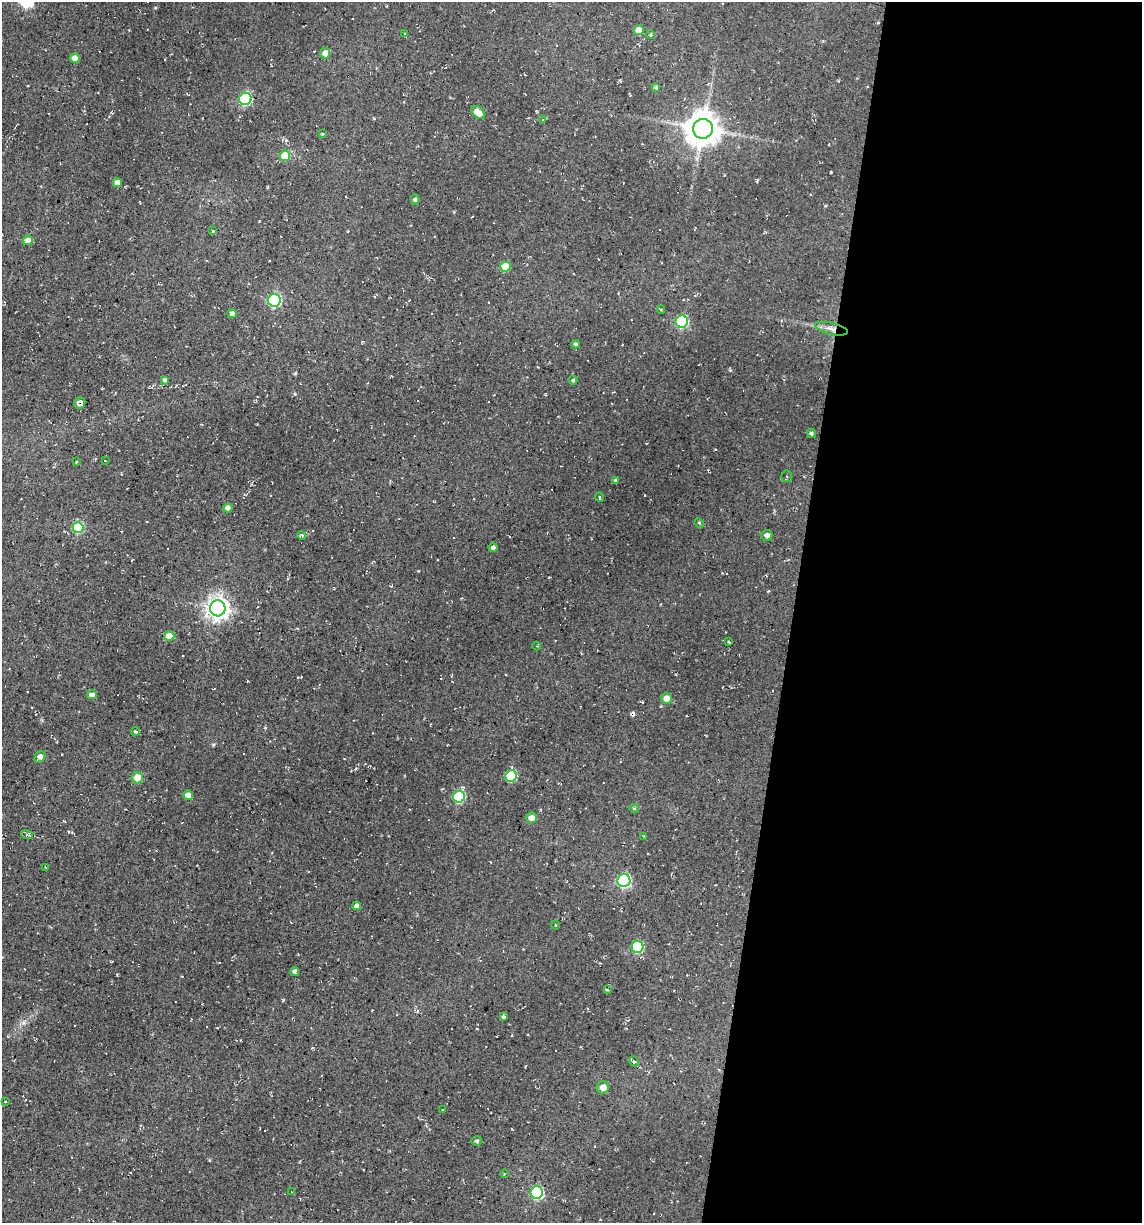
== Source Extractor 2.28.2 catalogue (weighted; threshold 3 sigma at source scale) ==
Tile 12 of 4 x 4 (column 4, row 3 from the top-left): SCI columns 3652-4791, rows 1222-2442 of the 4904 x 4884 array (HDU 1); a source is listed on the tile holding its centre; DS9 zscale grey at full resolution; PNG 1144 x 1225 px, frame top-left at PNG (2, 2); each listed source drawn as its Kron ellipse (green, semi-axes under 4 px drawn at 4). Shown black and unused: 31% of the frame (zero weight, under 2 of 3 exposures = <1% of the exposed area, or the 3 px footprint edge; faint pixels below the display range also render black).
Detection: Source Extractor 2.28.2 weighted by HDU 2 'WHT'; one run over the whole footprint, this tile lists its part. Background 0.136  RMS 0.014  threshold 0.0627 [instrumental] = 3 sigma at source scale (4.5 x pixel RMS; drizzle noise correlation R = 1.50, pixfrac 1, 0.05/0.05 arcsec/px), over >= 5 px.
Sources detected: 85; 15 cosmic-ray / hot-pixel residue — neither listed nor drawn; the other 70 listed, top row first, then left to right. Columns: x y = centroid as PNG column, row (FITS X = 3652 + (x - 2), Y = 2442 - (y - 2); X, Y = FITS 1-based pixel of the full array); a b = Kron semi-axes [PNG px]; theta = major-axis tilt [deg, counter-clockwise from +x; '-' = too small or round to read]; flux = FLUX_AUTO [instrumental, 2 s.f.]
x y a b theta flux
639 30 5 5 - 22
405 34 4 3 - 1.8
651 35 3 3 - 1.6
325 53 5 5 - 9.3
75 58 5 5 - 8.1
656 88 4 4 - 2
245 99 6 6 - 150
478 112 7 5 -40 20
543 119 3 2 - 1.2
703 129 10 9 - 2900
322 133 3 3 - 1.4
285 156 5 5 - 37
117 183 5 4 - 7.6
415 200 5 4 - 2.5
213 231 3 3 - 2.8
28 240 5 4 - 11
505 267 5 5 - 36
274 300 6 6 - 180
661 309 4 3 - 1.2
232 314 4 4 - 4.7
682 321 6 6 - 120
831 329 17 6 -13 9.4
576 344 4 3 - 2.1
165 380 4 4 - 3.9
573 380 4 4 - 2.2
80 403 6 5 - 5.3
811 433 5 4 - 2.4
105 461 3 2 - 0.88
76 462 3 2 - 0.93
787 476 6 5 - 2.7
615 480 4 3 - 1.5
600 497 5 3 - 1.2
228 508 4 4 - 8.1
699 523 5 4 - 1.4
78 528 5 5 - 63
302 535 4 3 - 2.5
767 535 5 5 - 4.6
493 548 4 4 - 3.6
218 608 8 7 - 960
169 636 5 5 - 17
729 642 3 3 - 1.3
537 646 4 3 - 1.1
92 695 5 4 - 6.4
666 698 5 5 - 11
136 731 4 3 - 2.9
40 757 6 5 - 7.3
511 776 6 5 - 89
137 777 6 6 - 19
188 795 5 4 - 8.2
459 797 6 6 - 120
634 808 5 4 - 1.6
531 818 5 5 - 11
27 835 6 4 -17 2.1
644 836 4 4 - 1.1
45 867 4 2 - 1.3
624 881 6 6 - 200
357 906 4 4 - 6
555 925 4 3 - 0.95
637 947 6 6 - 120
295 971 4 3 - 4.7
607 990 4 3 - 1.9
503 1017 4 4 - 3.2
634 1061 5 4 - 2.5
603 1087 6 6 - 12
5 1102 4 2 - 0.87
443 1110 2 2 - 1.2
477 1141 5 4 - 2.2
504 1174 4 2 - 1
291 1192 3 2 - 0.88
537 1192 6 6 - 150
Overlapping masked pixels (flux is a lower limit): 2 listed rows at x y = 831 329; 80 403